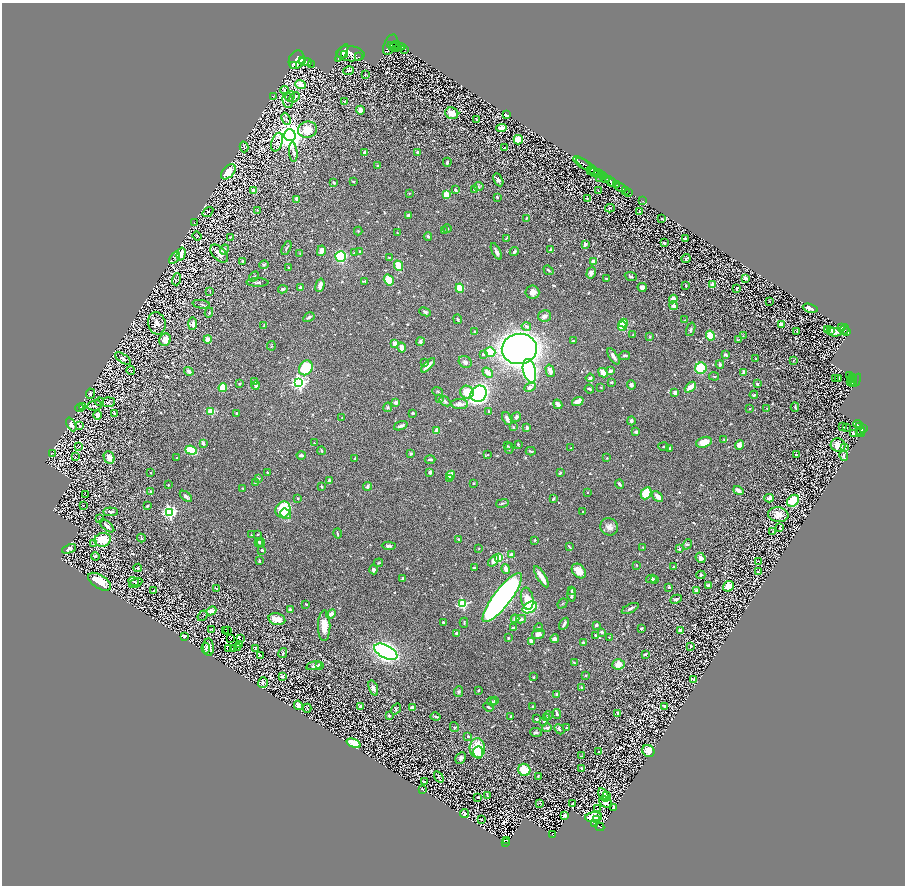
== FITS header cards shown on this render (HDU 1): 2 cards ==
NAXIS1  =                 1805
NAXIS2  =                 1767

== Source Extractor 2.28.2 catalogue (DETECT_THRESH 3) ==
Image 1805 x 1767 px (HDU 1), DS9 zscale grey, zoomed out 1/2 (1 PNG px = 2 x 2 image px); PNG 907 x 888 px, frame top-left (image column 1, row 1766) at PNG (2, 3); each listed source drawn as its Kron ellipse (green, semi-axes under 4 px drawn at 4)
Background 0.625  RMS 0.023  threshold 0.0681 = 3 sigma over >= 5 px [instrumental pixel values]
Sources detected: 928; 111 cannot appear on this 1/2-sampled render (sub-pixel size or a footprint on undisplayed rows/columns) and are neither listed nor drawn; of the other 817, the 500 brightest by FLUX_AUTO listed and drawn (317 fainter detections omitted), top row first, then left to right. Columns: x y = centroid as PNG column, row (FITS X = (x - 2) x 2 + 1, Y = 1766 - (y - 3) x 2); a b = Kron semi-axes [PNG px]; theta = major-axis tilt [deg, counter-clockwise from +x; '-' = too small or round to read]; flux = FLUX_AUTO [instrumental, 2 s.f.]
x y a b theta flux
396 44 4 3 - 500
390 45 11 6 64 2200
398 46 8 3 -7 1000
394 47 6 2 -30 480
405 49 2 1 - 48
342 53 10 2 58 1200
345 54 2 1 - 3100
350 54 14 7 -6 3100
358 57 2 1 - 63
297 60 9 7 66 5300
302 60 3 2 - 1400
305 62 7 4 -3 3000
311 64 2 1 - 95
293 66 2 1 - 1500
349 71 5 2 - 7.4
365 75 2 2 - 3.1
300 85 5 3 - 74
284 90 4 3 - 3.9
273 96 3 1 - 3
290 96 5 3 - 5.4
294 97 6 4 45 15
288 100 8 5 -78 17
345 101 2 2 - 3.3
360 110 4 3 - 31
452 113 7 5 -23 41
506 114 3 2 - 26
286 119 6 4 -64 8
476 120 4 2 - 4.1
501 128 5 3 - 45
307 130 9 8 - 79
290 135 6 6 - 6900
518 140 4 4 - 89
277 142 10 5 72 16
244 147 5 2 - 2.9
504 148 4 3 - 4.4
293 152 10 3 -85 10
364 152 4 3 - 14
417 152 3 3 - 6.9
447 162 4 3 - 9.6
582 163 10 2 -35 840
378 165 3 3 - 3.3
587 166 13 2 -34 820
591 170 3 1 - 130
228 172 9 5 46 89
594 172 4 3 - 340
598 173 5 3 - 320
603 176 2 2 - 170
599 177 2 1 - 61
605 178 4 3 - 390
498 180 7 4 -62 13
610 181 6 3 -48 1300
353 182 3 2 - 4.3
334 183 3 2 - 6.4
613 183 2 2 - 540
617 185 3 2 - 380
479 186 5 3 - 4.7
620 187 6 3 -20 480
254 190 4 3 - 20
456 190 4 3 - 6.7
474 190 3 3 - 4.3
625 190 3 2 - 110
598 191 3 2 - 3.7
409 193 3 3 - 2.9
629 193 3 2 - 54
447 195 4 4 - 78
497 197 4 3 - 6.6
587 198 3 2 - 3
296 199 4 3 - 13
642 201 2 1 - 10
610 208 5 3 - 4.7
257 210 3 3 - 2.9
208 212 6 2 36 3.6
640 212 3 2 - 26
408 215 3 3 - 7.6
526 218 3 2 - 3.9
661 218 3 2 - 3.1
194 223 3 2 - 3.7
447 228 4 3 - 6.7
358 231 4 2 - 3.1
444 231 3 3 - 3
397 233 2 2 - 4
197 236 5 3 - 3.7
428 236 4 3 - 7.2
230 237 2 2 - 2.9
506 238 4 3 - 3.3
685 239 3 2 - 6.5
664 243 3 2 - 6.3
585 244 3 2 - 47
286 248 7 3 63 6.8
550 249 3 2 - 4.9
224 250 5 4 - 17
321 251 5 3 - 23
360 251 2 2 - 7.1
496 251 9 3 -63 14
514 252 4 3 - 10
354 253 3 3 - 3.7
181 254 6 4 75 32
219 254 11 6 -46 36
300 254 3 3 - 2.9
341 256 5 5 - 340
174 258 7 3 54 5.7
389 258 3 3 - 3.6
686 258 4 3 - 8.6
243 262 4 3 - 3.4
594 262 3 3 - 36
264 265 4 4 - 5.2
398 266 5 3 - 79
289 267 2 2 - 3.8
548 270 5 2 - 6.2
591 273 6 4 74 19
254 276 5 3 - 4.7
631 276 6 3 -21 6.4
606 278 4 2 - 4.9
745 278 3 2 - 30
176 279 6 3 73 4
389 280 6 4 -57 79
365 281 4 3 - 4.6
257 282 11 3 -1 8.8
320 285 7 3 75 27
712 285 2 2 - 91
686 286 3 2 - 4.3
642 287 5 3 - 14
301 288 3 2 - 15
460 288 5 3 - 76
737 288 2 2 - 11
283 289 5 4 - 8.4
210 291 3 2 - 3.2
532 292 7 6 - 23
673 299 4 4 - 28
769 301 2 2 - 3.3
201 304 8 1 -8 4
673 306 4 3 - 19
810 308 8 3 -14 34
209 312 5 3 - 4
425 312 6 4 -24 9.7
545 316 6 5 - 13
309 317 6 3 31 8.5
458 319 5 2 - 5.4
685 320 3 2 - 2.9
157 323 11 8 -77 32
623 323 4 3 - 49
193 324 6 4 86 19
781 324 3 2 - 58
264 326 4 2 - 3.3
622 326 4 4 - 130
526 327 5 4 - 9.6
842 327 4 2 - 140
691 329 7 3 71 9.3
828 330 2 1 - 12
831 330 3 2 - 15
844 330 6 2 67 140
797 331 4 3 - 3.4
475 332 3 3 - 8
835 332 7 4 1 24
847 332 3 2 - 9600
633 335 2 1 - 2.9
710 335 5 4 - 110
743 336 4 3 - 3.6
650 337 3 3 - 3.3
208 339 4 4 - 35
165 340 6 5 - 25
738 340 4 3 - 3.6
573 341 3 2 - 5.7
420 342 4 3 - 11
395 343 4 3 - 27
271 346 5 2 - 3
402 347 5 4 - 29
519 349 17 15 7 3200
490 352 5 4 - 93
483 354 3 3 - 7.3
725 355 3 2 - 11
613 356 9 3 -57 15
625 356 5 3 - 8.1
123 358 9 3 -33 12
756 359 2 2 - 5
793 361 4 2 - 3.8
465 362 7 5 -37 10
425 363 3 2 - 3.2
720 364 4 3 - 9
428 365 9 2 45 30
306 368 8 6 55 180
701 368 6 5 - 150
131 370 4 2 - 3.4
189 371 5 3 - 12
529 371 12 6 -76 1000
550 371 6 4 -74 23
611 371 3 3 - 17
488 373 6 3 -37 31
603 373 5 3 - 36
744 373 3 3 - 22
714 376 5 2 - 3.3
850 376 3 2 - 120
852 377 2 2 - 48
590 378 4 3 - 7.8
835 378 2 1 - 11
839 379 2 2 - 12
852 380 2 1 - 51
856 380 7 3 61 320
850 381 2 2 - 23
853 381 2 2 - 130
254 382 3 2 - 6.9
611 382 3 2 - 3.7
299 383 4 4 - 940
853 383 4 3 - 250
239 384 3 3 - 5.6
757 384 3 3 - 11
256 385 4 3 - 12
631 385 5 4 - 12
530 387 6 4 24 13
601 387 3 2 - 3.4
690 387 6 3 44 51
223 388 4 4 - 64
589 389 5 3 - 8.1
437 391 5 3 - 4.2
467 392 7 6 - 72
675 392 3 3 - 15
90 394 5 4 - 9.3
479 394 9 7 51 980
754 395 4 3 - 5.6
439 399 4 3 - 4.6
445 401 6 3 -38 6.9
578 401 6 3 20 43
99 402 4 4 - 4.5
108 402 6 5 - 7.7
396 403 3 2 - 24
460 404 8 5 -4 25
558 404 5 3 - 23
95 405 7 5 9 9.3
82 406 4 3 - 4
388 407 5 4 - 5.8
795 407 5 2 - 4.5
79 408 4 2 - 2.9
767 408 2 2 - 3.4
750 409 3 2 - 3.9
211 411 3 3 - 170
488 411 3 3 - 4.2
114 413 3 2 - 5.5
237 413 3 2 - 5.9
413 413 2 2 - 6.1
98 415 5 3 - 22
342 417 2 2 - 4.1
516 417 5 3 - 8.1
507 419 7 3 -68 18
631 421 4 3 - 9.2
71 424 7 4 -63 32
858 425 4 2 - 110
80 426 3 2 - 9.1
401 426 7 3 20 11
860 426 4 2 - 120
513 427 4 3 - 4.4
527 427 3 2 - 12
843 427 2 1 - 29
846 427 2 1 - 8.7
864 429 3 2 - 260
437 430 3 3 - 29
861 430 3 2 - 120
636 432 4 3 - 8.5
861 432 5 3 - 230
853 433 4 3 - 19
724 440 4 2 - 3.2
704 442 8 5 17 60
203 443 4 2 - 15
314 443 2 2 - 2.9
518 444 3 3 - 4.3
739 445 5 4 - 29
838 445 7 6 - 66
78 446 2 1 - 28
507 446 3 3 - 3.1
664 446 5 2 - 4.2
844 447 3 2 - 4.1
509 448 5 2 - 3.7
571 448 2 1 - 2.9
669 448 3 3 - 4.6
191 450 6 4 -21 130
321 451 4 2 - 3.8
531 451 5 2 - 5.3
52 453 4 2 - 3.6
411 454 4 3 - 6.2
301 455 4 2 - 14
488 455 3 3 - 3.1
796 455 4 3 - 6.5
844 456 5 3 - 9.7
75 457 4 3 - 3.2
109 458 6 5 - 25
177 458 3 2 - 3
355 458 4 3 - 4
607 458 3 2 - 4
430 459 5 2 - 9.3
151 472 2 2 - 3.5
267 472 2 2 - 5.6
430 472 3 2 - 11
560 473 3 2 - 7.5
451 475 4 3 - 44
258 478 4 3 - 7.4
450 478 3 3 - 10
329 481 4 3 - 15
255 482 4 2 - 4.4
473 483 2 2 - 3.4
620 484 5 2 - 11
168 485 2 2 - 4.2
321 486 3 2 - 4.2
367 486 4 3 - 12
242 488 3 3 - 3.3
738 490 5 3 - 26
150 492 4 3 - 5.3
587 492 2 2 - 3.1
646 493 6 5 - 140
86 495 2 1 - 37
186 496 7 4 -38 12
658 496 6 4 -47 25
298 498 3 2 - 5.8
769 498 4 3 - 13
553 499 3 2 - 7.3
793 501 6 5 - 200
502 503 6 3 14 7
83 506 2 2 - 3.9
147 506 2 2 - 5.9
283 510 8 7 - 200
582 511 2 2 - 5
111 512 7 4 -2 9.4
169 512 4 4 - 750
286 514 6 4 -39 34
778 515 10 7 -7 46
99 519 4 2 - 2.9
107 526 9 3 -39 19
609 527 9 8 - 25
780 528 3 2 - 4.7
773 532 3 2 - 3.1
337 533 5 2 - 5.7
258 534 2 2 - 3.1
251 535 2 2 - 4.5
141 538 4 4 - 4.3
459 539 3 2 - 3.8
103 540 8 7 - 120
535 540 3 2 - 4.7
259 542 4 3 - 6.6
261 542 4 3 - 6.2
94 544 2 1 - 57
687 544 5 4 - 6.5
389 546 7 3 -4 8.4
569 547 4 2 - 4.8
479 548 3 2 - 2.9
643 548 2 2 - 3.7
69 549 7 4 23 24
679 549 2 2 - 9.8
262 550 3 2 - 7.6
511 555 4 4 - 16
95 557 4 3 - 7.8
498 558 3 3 - 140
701 558 5 4 - 20
259 561 4 2 - 5.4
494 561 7 4 50 25
758 561 2 1 - 3.1
378 563 5 3 - 4.4
636 565 3 2 - 3.2
673 567 3 2 - 3.6
138 568 4 3 - 7.1
474 568 2 2 - 8.9
506 569 5 3 - 32
374 570 4 3 - 14
579 571 8 6 -50 46
758 572 2 2 - 3.9
701 575 4 4 - 8.3
541 577 12 3 -58 46
403 578 3 2 - 5
651 579 5 4 - 12
654 579 4 2 - 3
133 581 5 3 - 8.5
99 582 13 6 -33 100
136 583 7 4 27 10
708 585 3 2 - 15
728 586 5 5 - 93
669 587 2 2 - 19
216 589 3 2 - 7.2
154 590 3 2 - 3.5
572 591 3 2 - 3.7
696 591 4 4 - 11
572 595 6 2 88 12
502 598 30 8 53 2100
527 599 11 6 -80 47
676 599 6 4 27 12
562 603 5 2 - 3.2
306 604 3 2 - 3.6
463 604 3 3 - 340
530 607 7 5 29 320
630 608 9 3 27 10
290 610 2 2 - 24
211 611 5 4 - 23
331 614 5 4 - 16
202 616 6 3 51 3.9
277 619 8 6 -15 56
515 619 4 3 - 15
521 619 5 3 - 11
443 622 3 2 - 4.5
464 623 5 2 - 4.3
564 624 7 2 59 11
596 625 3 3 - 8.7
324 626 15 6 90 49
513 628 3 3 - 7.1
538 628 4 3 - 4.2
641 628 4 4 - 5.3
211 629 3 2 - 4
228 630 2 1 - 3.9
225 631 2 1 - 4.3
680 631 4 4 - 13
602 632 4 3 - 8.6
457 633 4 3 - 13
538 634 6 5 - 24
596 635 3 3 - 5.6
185 636 3 3 - 5.2
609 637 4 2 - 3.6
508 638 2 2 - 4.4
231 639 2 1 - 3.7
241 639 3 1 - 3.9
555 639 4 4 - 18
531 641 4 3 - 27
583 642 3 3 - 9.2
240 645 3 1 - 12
691 646 3 3 - 9.3
209 647 9 5 -88 28
206 648 5 3 - 5.8
229 648 2 1 - 3.7
237 648 2 2 - 4.3
255 648 3 3 - 4.6
233 649 2 2 - 3.4
386 652 12 6 -27 1800
283 653 5 3 - 5.9
645 654 3 2 - 5.2
261 655 3 2 - 3.1
574 662 4 2 - 5.3
619 664 6 5 - 41
314 666 7 3 13 9.3
319 666 2 2 - 52
586 675 2 2 - 3.1
283 677 3 3 - 5.9
534 677 3 2 - 3
693 679 4 3 - 8.4
263 683 5 5 - 8.8
373 688 8 4 -71 11
582 688 3 3 - 5.3
479 690 3 2 - 4.4
459 692 5 4 - 8.6
557 694 2 2 - 37
492 701 5 3 - 6.9
495 701 3 3 - 12
298 705 5 4 - 21
533 706 3 3 - 4.3
664 706 4 3 - 4.5
361 707 3 3 - 17
488 707 5 2 - 5.1
307 708 4 2 - 3.3
412 708 3 2 - 44
396 709 6 3 54 5.6
618 713 4 3 - 7.8
557 714 5 2 - 11
549 715 4 4 - 5.4
389 716 2 2 - 8.3
435 716 5 3 - 5.6
511 717 4 3 - 4.7
547 717 3 3 - 3.2
537 719 3 3 - 4.1
544 721 3 3 - 6.3
454 727 5 3 - 4.4
566 727 2 2 - 4.2
547 728 4 2 - 11
559 729 5 3 - 7.4
536 732 6 3 -4 12
468 736 4 3 - 6
354 743 7 4 -23 88
477 748 10 8 -88 140
648 751 6 5 - 45
478 752 6 4 85 37
599 752 2 2 - 3.2
581 756 4 3 - 4.3
461 758 6 4 62 17
581 768 4 3 - 5.1
524 770 6 6 - 86
538 776 3 2 - 2.9
439 777 6 2 -55 5.9
425 782 2 2 - 4.3
422 789 4 1 - 6
488 795 3 2 - 5.8
604 795 7 3 -59 17
607 795 4 2 - 3.8
478 797 3 2 - 9.4
606 802 7 5 -24 42
540 803 2 1 - 4.1
572 803 2 2 - 4.4
614 807 3 2 - 15
598 809 2 1 - 3.4
464 813 4 3 - 7
564 815 3 2 - 36
594 817 8 4 5 150
481 819 2 2 - 3.7
597 820 2 1 - 4.7
594 823 2 1 - 3.8
600 827 4 2 - 84
553 835 3 2 - 51
506 841 2 1 - 8.7
506 842 4 2 - 40
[317 fainter detections neither listed nor drawn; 111 sub-pixel or undisplayed-footprint detections neither listed nor drawn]